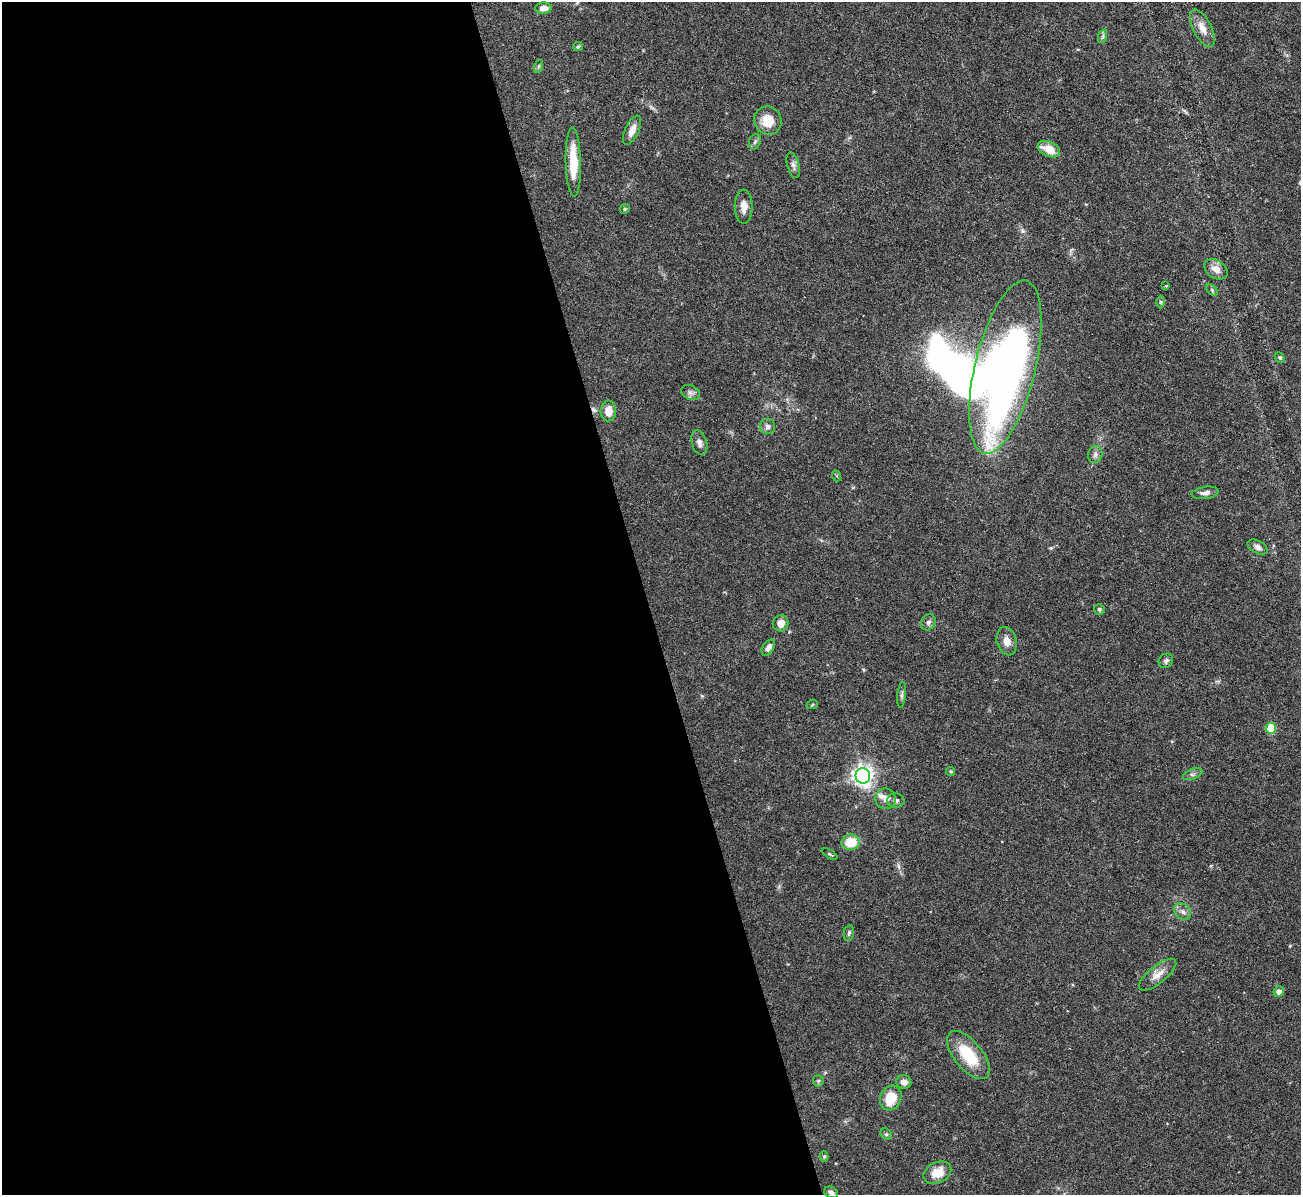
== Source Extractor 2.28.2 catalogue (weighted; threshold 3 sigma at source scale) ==
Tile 9 of 4 x 4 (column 1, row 3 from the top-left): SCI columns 1-1299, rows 1338-2530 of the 5198 x 5182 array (HDU 1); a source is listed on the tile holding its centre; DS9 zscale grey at full resolution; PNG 1303 x 1197 px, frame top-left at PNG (2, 2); each listed source drawn as its Kron ellipse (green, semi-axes under 4 px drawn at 4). Shown black and unused: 50% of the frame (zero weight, under 3 of 6 exposures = <1% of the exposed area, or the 3 px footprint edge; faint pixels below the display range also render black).
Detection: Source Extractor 2.28.2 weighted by HDU 2 'WHT'; one run over the whole footprint, this tile lists its part. Background 0.0886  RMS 0.0033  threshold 0.0136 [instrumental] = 3 sigma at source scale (4.09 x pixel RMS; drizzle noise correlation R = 1.36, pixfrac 0.8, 0.05/0.05 arcsec/px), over >= 5 px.
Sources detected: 58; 1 inside a brighter object's white glare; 1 cosmic-ray / hot-pixel residue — neither listed nor drawn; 1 inside a brighter listed object's ellipse — not listed separately; the other 55 listed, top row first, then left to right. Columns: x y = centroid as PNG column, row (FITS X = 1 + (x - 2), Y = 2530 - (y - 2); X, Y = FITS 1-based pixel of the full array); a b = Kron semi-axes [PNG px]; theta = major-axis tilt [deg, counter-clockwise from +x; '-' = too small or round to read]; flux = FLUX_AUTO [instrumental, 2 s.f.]
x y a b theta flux
543 8 8 5 3 2.1
1202 28 20 9 -64 3.5
1103 36 7 4 72 0.67
578 47 5 4 - 0.41
539 66 6 4 71 0.49
768 121 14 13 - 5.7
632 130 15 7 65 2.6
755 142 8 5 68 0.81
1049 149 12 7 -25 5.1
573 162 35 7 -88 9.3
793 165 13 6 -75 1.2
744 207 17 9 -89 2.6
625 209 5 4 - 0.42
1216 269 13 9 -35 2.8
1166 286 3 3 - 0.34
1212 290 7 4 -46 0.48
1160 302 6 4 -89 0.42
1280 357 6 4 -48 0.49
1005 367 89 30 76 210
690 393 10 7 -23 1.1
608 411 10 7 86 3.4
768 426 7 7 - 1.1
699 443 13 7 -73 1.4
1095 454 8 7 - 1.2
837 476 5 3 - 0.38
1205 493 13 6 8 1.5
1258 547 11 6 -28 1.2
1099 609 6 5 - 0.57
928 622 8 7 - 0.96
781 623 8 7 - 2.8
1007 641 14 10 -75 2.6
768 648 9 5 58 1.3
1166 661 8 6 48 0.84
902 695 13 4 84 0.8
812 705 6 3 20 0.32
1271 728 5 5 - 9.6
951 771 4 4 - 0.44
1192 774 10 5 21 0.82
863 776 8 7 - 180
886 799 10 10 - 2.1
896 801 9 7 -1 0.99
851 842 9 8 - 7.8
830 854 8 3 -32 0.42
1183 911 9 7 -45 1.4
849 933 8 5 78 0.72
1158 975 23 8 39 3
1279 991 5 5 - 1.6
968 1055 29 14 -51 12
818 1081 5 5 - 0.47
904 1082 7 7 - 1.9
891 1098 13 10 63 8.1
886 1134 6 5 - 0.55
824 1156 5 4 - 0.51
937 1173 14 10 26 4.8
831 1192 7 5 -27 1.1
Isophote crosses this tile's border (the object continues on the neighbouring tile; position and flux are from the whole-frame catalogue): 1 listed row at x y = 831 1192